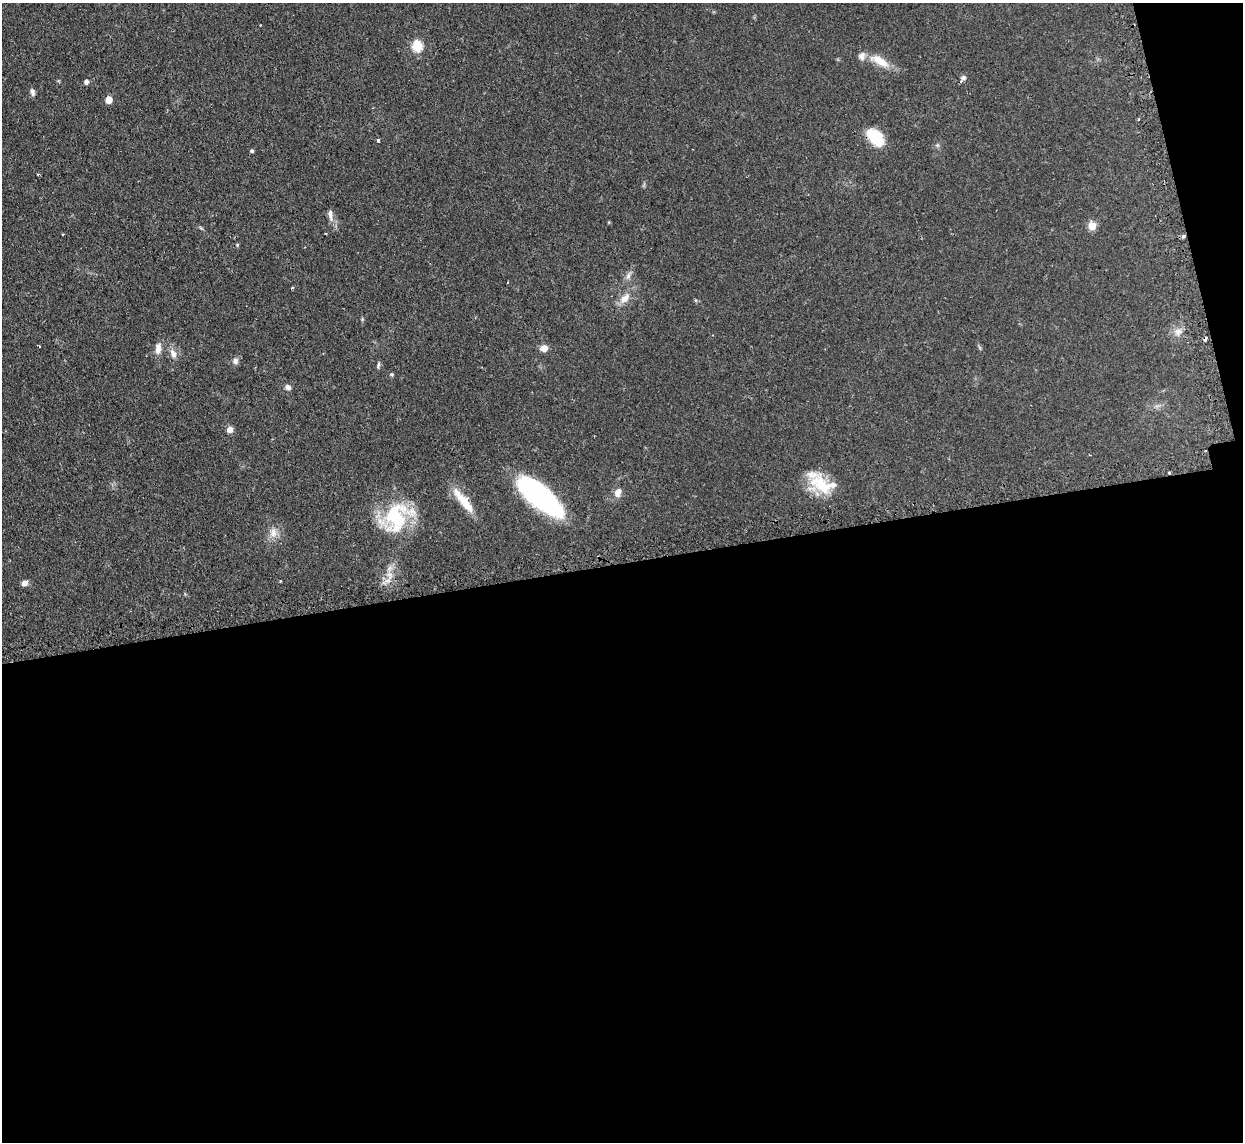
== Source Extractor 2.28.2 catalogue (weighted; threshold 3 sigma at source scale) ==
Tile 16 of 4 x 4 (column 4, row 4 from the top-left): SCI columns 3756-4996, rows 162-1301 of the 5029 x 5001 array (HDU 1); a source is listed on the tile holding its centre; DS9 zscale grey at full resolution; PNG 1245 x 1144 px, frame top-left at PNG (2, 3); no overlay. Shown black and unused: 53% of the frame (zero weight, under 2 of 3 exposures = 4% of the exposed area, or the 3 px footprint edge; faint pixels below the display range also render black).
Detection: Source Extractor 2.28.2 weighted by HDU 2 'WHT'; one run over the whole footprint, this tile lists its part. Background 0.095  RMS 0.0059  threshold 0.0263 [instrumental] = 3 sigma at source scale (4.5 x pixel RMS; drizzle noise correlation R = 1.50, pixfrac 1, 0.05/0.05 arcsec/px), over >= 5 px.
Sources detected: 46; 4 cosmic-ray / hot-pixel residue — not listed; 4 inside a brighter listed object's ellipse — not listed separately; the other 38 listed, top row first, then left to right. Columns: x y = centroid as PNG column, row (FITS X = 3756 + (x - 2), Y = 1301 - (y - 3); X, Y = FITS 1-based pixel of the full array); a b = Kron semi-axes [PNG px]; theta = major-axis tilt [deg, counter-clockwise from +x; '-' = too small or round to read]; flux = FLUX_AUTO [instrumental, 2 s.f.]
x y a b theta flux
260 25 3 2 - 0.35
417 45 6 5 - 44
880 61 27 10 -29 10
963 78 7 5 2 1.2
86 82 5 4 - 2.1
32 92 9 5 -73 1.8
109 100 5 5 - 9.1
1139 119 4 2 - 0.56
875 137 23 14 -47 16
378 141 4 4 - 1.2
252 151 5 4 - 0.78
330 215 15 5 -83 2.7
1092 226 5 5 - 14
1183 236 5 4 - 1.1
237 245 4 4 - 0.62
628 276 9 6 64 2.1
507 282 3 2 - 0.44
292 288 4 3 - 0.55
625 298 17 10 42 5.8
695 300 5 3 - 0.63
1178 332 12 10 14 4
544 348 8 7 - 4.1
158 349 14 7 85 4
173 354 12 7 -68 3.5
235 361 8 8 - 2
378 365 9 4 74 1.1
392 374 5 4 - 0.81
288 387 7 6 - 2.1
230 429 6 6 - 3.2
1169 473 3 3 - 0.75
822 485 31 19 -44 20
618 492 12 8 74 4.1
539 496 50 18 -41 96
464 501 34 10 -51 14
396 517 43 30 33 39
273 533 13 10 77 4.7
390 575 13 8 -76 5
24 583 7 6 - 2.9
Overlapping masked pixels (flux is a lower limit): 1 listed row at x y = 1169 473